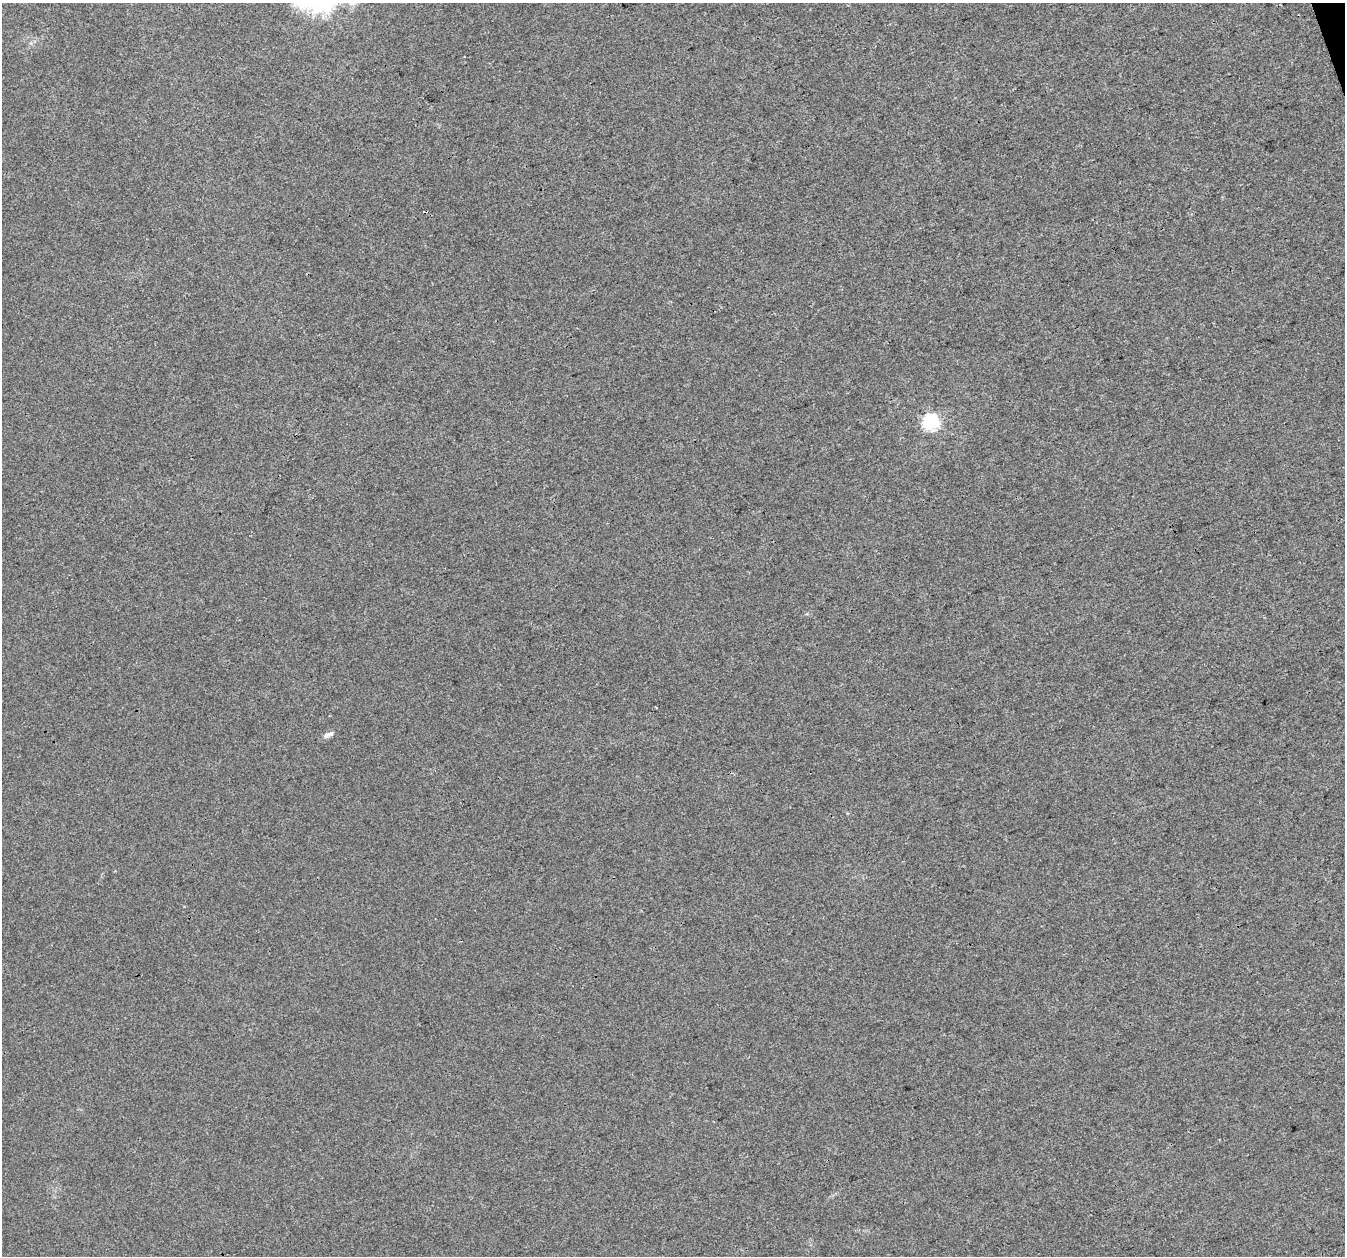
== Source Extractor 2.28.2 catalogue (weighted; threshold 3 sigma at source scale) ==
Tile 10 of 4 x 4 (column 2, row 3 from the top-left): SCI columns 1346-2688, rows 1372-2625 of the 5373 x 5196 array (HDU 1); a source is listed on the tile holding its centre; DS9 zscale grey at full resolution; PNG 1347 x 1258 px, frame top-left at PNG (2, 3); no overlay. Shown black and unused: <1% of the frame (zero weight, under 3 of 4 exposures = <1% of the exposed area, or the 3 px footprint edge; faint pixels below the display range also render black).
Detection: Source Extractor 2.28.2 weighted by HDU 2 'WHT'; one run over the whole footprint, this tile lists its part. Background 0.00625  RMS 0.0038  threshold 0.017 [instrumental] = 3 sigma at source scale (4.5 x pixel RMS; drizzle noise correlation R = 1.50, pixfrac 1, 0.0396/0.0396 arcsec/px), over >= 5 px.
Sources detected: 3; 1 cosmic-ray / hot-pixel residue — not listed; the other 2 listed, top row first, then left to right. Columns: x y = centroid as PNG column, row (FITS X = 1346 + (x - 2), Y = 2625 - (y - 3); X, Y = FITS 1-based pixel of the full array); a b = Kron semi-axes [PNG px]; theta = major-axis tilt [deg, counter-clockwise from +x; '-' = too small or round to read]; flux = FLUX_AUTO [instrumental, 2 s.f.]
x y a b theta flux
931 422 6 6 - 99
329 734 16 6 27 1.6